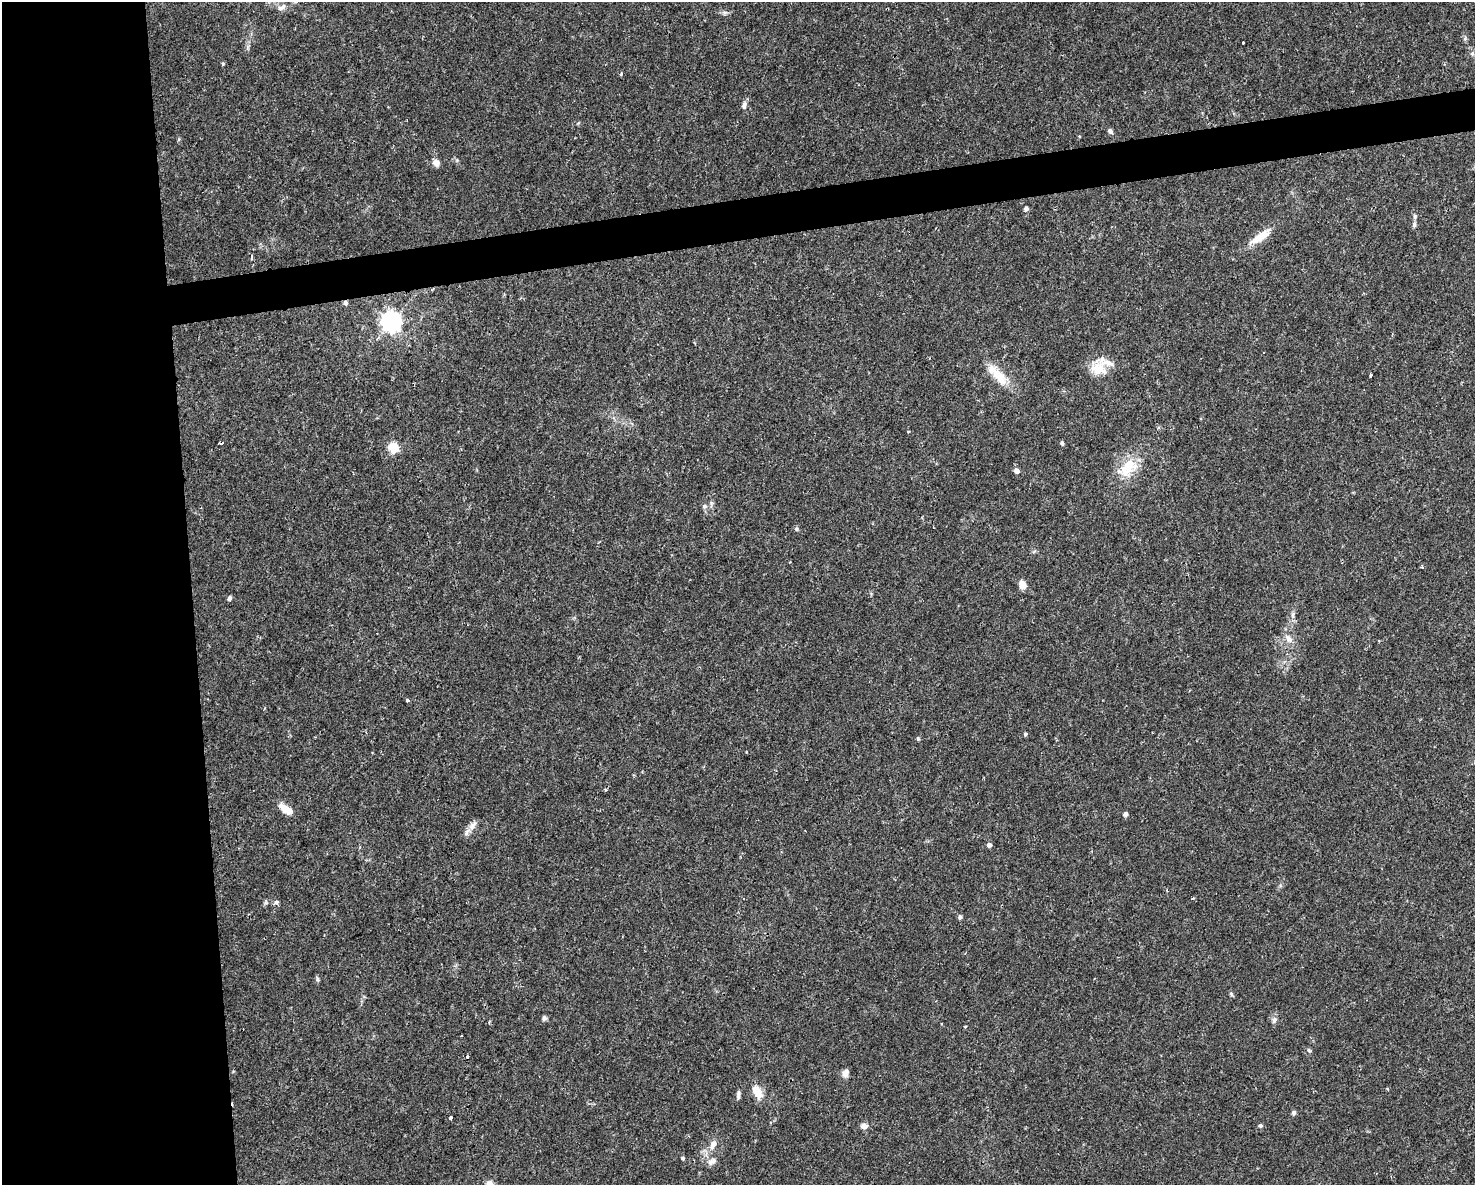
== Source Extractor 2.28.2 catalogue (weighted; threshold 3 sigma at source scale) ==
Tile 7 of 3 x 4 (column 1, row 3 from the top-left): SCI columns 62-1534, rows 1185-2367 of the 4496 x 4734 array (HDU 1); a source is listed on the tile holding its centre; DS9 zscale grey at full resolution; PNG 1477 x 1187 px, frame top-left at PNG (2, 2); no overlay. Shown black and unused: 16% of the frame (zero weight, under 2 of 3 exposures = <1% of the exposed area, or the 3 px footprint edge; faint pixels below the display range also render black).
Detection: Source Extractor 2.28.2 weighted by HDU 2 'WHT'; one run over the whole footprint, this tile lists its part. Background 0.0143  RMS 0.0026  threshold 0.0117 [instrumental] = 3 sigma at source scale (4.5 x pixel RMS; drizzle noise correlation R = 1.50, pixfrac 1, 0.0396/0.0396 arcsec/px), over >= 5 px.
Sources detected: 60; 2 inside a brighter listed object's ellipse — not listed separately; the other 58 listed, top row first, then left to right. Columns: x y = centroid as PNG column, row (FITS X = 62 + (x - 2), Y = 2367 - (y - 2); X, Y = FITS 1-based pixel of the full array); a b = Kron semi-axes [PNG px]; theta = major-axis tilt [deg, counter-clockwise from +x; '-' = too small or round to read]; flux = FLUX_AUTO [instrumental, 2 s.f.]
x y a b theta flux
282 7 14 7 31 1.4
725 12 7 4 18 0.53
1465 38 6 5 - 0.46
1243 43 3 3 - 0.67
1472 54 6 5 - 0.52
223 64 6 3 -72 0.27
621 74 5 4 - 0.37
744 105 9 6 80 1
1110 131 8 5 -51 0.7
436 163 9 7 -55 1.5
1026 209 5 4 - 0.94
1414 224 8 5 84 0.64
1260 237 33 9 35 4.7
252 258 7 3 -89 0.42
346 303 5 5 - 0.75
391 322 8 7 - 120
1098 369 23 19 -29 5.5
998 375 40 12 -46 6.2
1370 375 4 3 - 0.93
221 443 4 3 - 0.54
1062 443 4 4 - 0.61
394 448 5 5 - 14
1128 468 31 20 42 8.1
1017 471 7 6 - 1.1
704 506 7 6 - 0.76
797 529 5 5 - 0.51
1422 567 5 3 - 0.33
1022 585 8 6 -78 2.9
229 599 5 4 - 0.93
1293 615 9 4 82 0.68
1288 639 13 8 -52 1.8
407 700 3 3 - 1.2
1025 734 4 4 - 0.44
918 739 5 4 - 0.33
605 790 3 3 - 0.51
286 809 16 7 -35 3.8
1125 814 4 4 - 1
473 825 17 8 54 1.8
989 845 4 4 - 1
276 902 7 5 16 0.59
960 917 4 4 - 0.83
317 979 7 5 -83 0.47
1231 994 6 5 - 0.45
544 1018 6 6 - 0.68
1274 1020 10 6 67 0.84
965 1026 5 3 - 0.2
1309 1050 6 5 - 0.41
467 1057 4 3 - 0.33
845 1073 9 6 56 1.6
757 1091 18 9 -60 3.8
738 1093 9 5 79 0.72
1294 1113 6 5 - 0.57
450 1118 4 3 - 0.47
1260 1125 5 5 - 0.59
864 1126 9 7 5 1.2
713 1144 13 8 63 1.9
683 1158 4 4 - 0.44
712 1161 13 8 30 1.4
Overlapping masked pixels (flux is a lower limit): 1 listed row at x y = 346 303